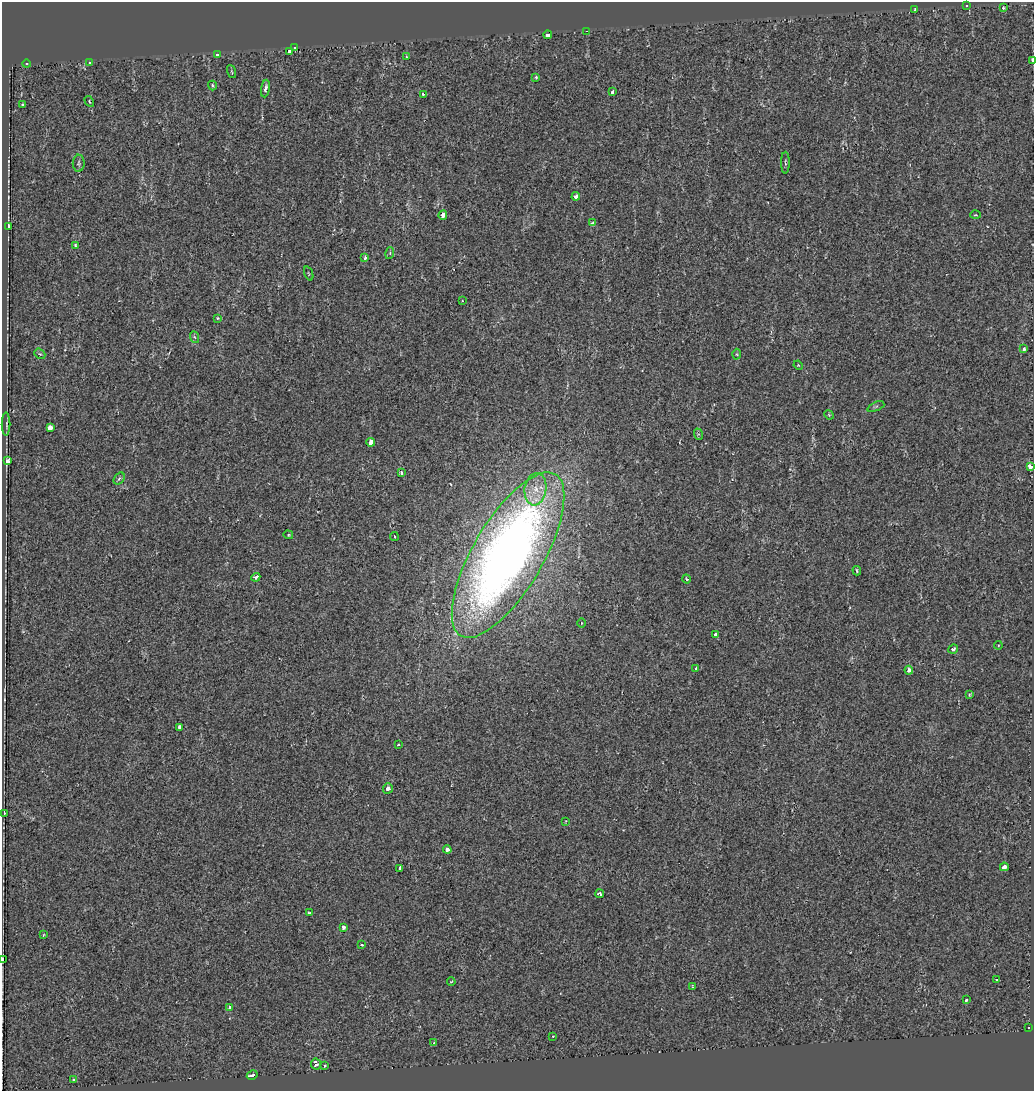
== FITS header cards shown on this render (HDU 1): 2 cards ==
NAXIS1  =                 1032
NAXIS2  =                 1089

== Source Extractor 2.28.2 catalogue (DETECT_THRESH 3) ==
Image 1032 x 1089 px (HDU 1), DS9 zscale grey, 1 PNG px = 1 image px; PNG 1036 x 1093 px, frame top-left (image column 1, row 1089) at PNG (2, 2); each listed source drawn as its Kron ellipse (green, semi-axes under 4 px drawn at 4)
Background -0.00427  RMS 0.0066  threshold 0.0197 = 3 sigma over >= 5 px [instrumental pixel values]
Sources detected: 88; all 88 listed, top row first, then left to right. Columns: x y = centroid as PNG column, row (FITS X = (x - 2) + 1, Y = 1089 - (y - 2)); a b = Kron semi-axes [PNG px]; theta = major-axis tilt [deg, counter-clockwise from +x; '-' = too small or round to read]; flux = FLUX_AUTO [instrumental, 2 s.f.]
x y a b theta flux
966 6 3 2 - 0.53
1003 8 4 4 - 0.53
915 10 3 2 - 0.82
587 31 3 2 - 0.62
548 35 4 4 - 6.9
295 48 3 3 - 0.51
289 52 3 3 - 2.2
217 54 3 3 - 2.6
406 57 3 3 - 0.43
1032 60 4 2 - 5.5
90 62 3 3 - 31
27 64 4 3 - 0.47
232 72 7 3 -71 0.44
536 77 3 3 - 0.52
212 86 5 4 - 0.63
265 88 9 4 81 1.6
612 92 4 3 - 1.2
423 94 3 3 - 0.98
89 101 6 3 -61 0.48
23 105 4 3 - 0.48
79 163 8 6 88 0.92
785 163 11 3 90 0.75
576 196 4 3 - 4.5
443 215 5 4 - 3.4
975 215 5 2 - 0.37
592 223 4 3 - 0.73
8 227 3 3 - 18
75 245 3 3 - 0.6
390 253 6 4 74 0.68
365 258 4 3 - 1.2
309 273 7 2 -69 0.34
462 301 3 3 - 0.43
218 318 4 3 - 0.4
194 337 6 4 -68 0.74
1024 349 4 3 - 1.7
40 354 6 4 -39 0.73
737 354 5 3 - 0.47
798 365 5 4 - 0.38
876 407 9 3 22 0.6
829 415 5 4 - 0.44
6 424 11 2 90 0.56
50 428 4 3 - 15
698 434 6 4 -71 0.57
371 442 4 3 - 7.2
8 461 4 3 - 4.7
1030 467 3 3 - 5.4
401 473 4 3 - 1.9
119 479 7 4 50 1.1
535 489 16 11 82 6.6
288 535 5 4 - 0.53
394 537 4 2 - 0.35
508 555 94 35 60 430
857 571 4 3 - 0.62
256 577 4 4 - 1.6
687 579 4 3 - 0.64
581 623 4 3 - 0.45
716 635 4 3 - 5
998 645 4 3 - 0.38
953 649 5 4 - 0.8
696 668 3 3 - 1.6
909 670 4 4 - 2.6
969 694 3 3 - 0.44
179 727 4 3 - 2.9
399 745 3 3 - 2.1
388 788 5 5 - 2
4 813 3 2 - 0.93
566 821 3 2 - 0.25
447 850 4 4 - 1.8
1004 867 4 3 - 4.4
400 868 4 4 - 5.7
600 894 4 3 - 1.2
309 913 4 3 - 0.59
344 927 3 3 - 3.9
43 935 4 3 - 0.4
362 945 4 3 - 0.64
3 960 3 2 - 2.7
996 979 3 3 - 0.99
451 982 4 2 - 0.34
692 987 3 2 - 0.37
966 1000 3 3 - 1
230 1007 4 3 - 1.6
1029 1028 3 2 - 0.32
553 1036 3 2 - 0.33
434 1043 4 3 - 0.69
316 1064 6 5 - 2.2
324 1066 3 3 - 0.97
252 1075 6 3 29 14
74 1079 3 3 - 0.81
At the frame edge (FLAGS 8, measured only in part): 2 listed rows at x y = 1032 60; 3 960